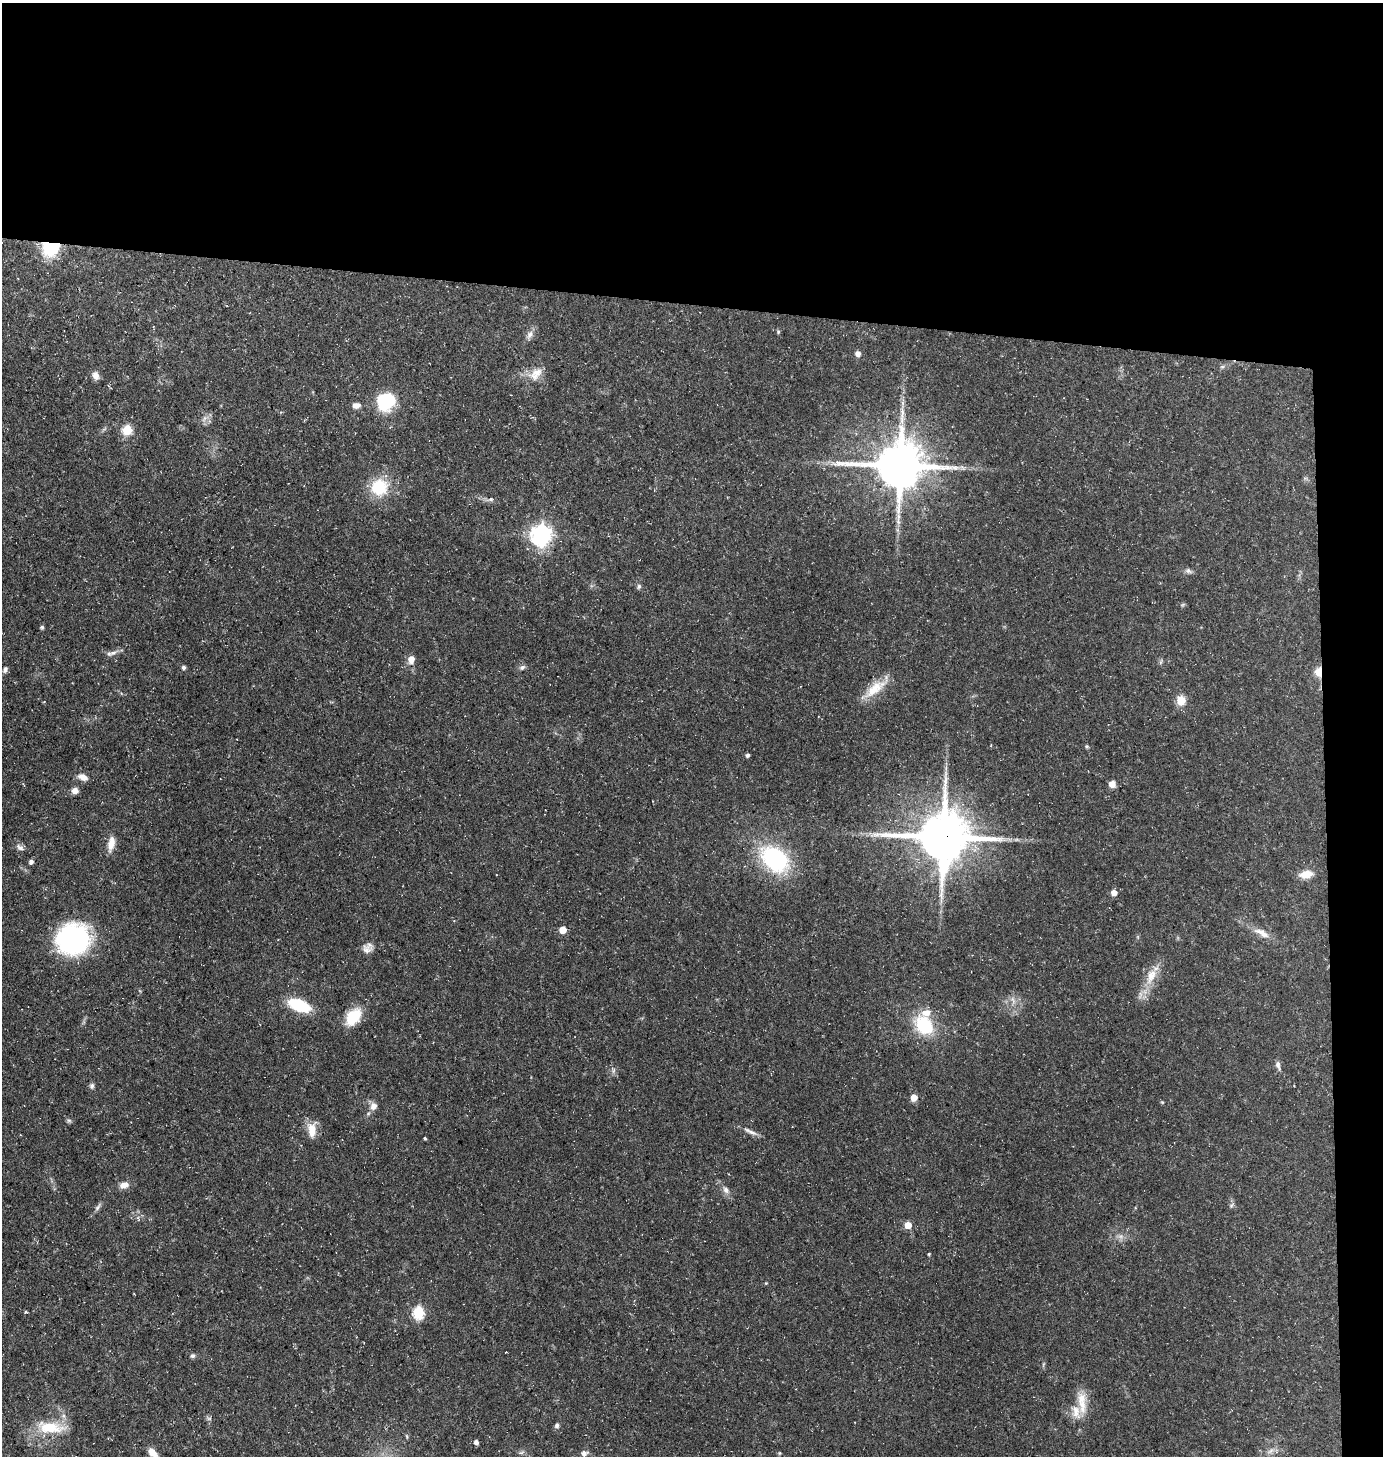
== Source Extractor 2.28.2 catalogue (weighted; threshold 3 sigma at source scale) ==
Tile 3 of 3 x 3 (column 3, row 1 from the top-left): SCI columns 2863-4243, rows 2908-4361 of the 4388 x 4361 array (HDU 1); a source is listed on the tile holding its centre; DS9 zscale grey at full resolution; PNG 1385 x 1458 px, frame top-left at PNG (2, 3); no overlay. Shown black and unused: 24% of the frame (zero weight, under 3 of 5 exposures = <1% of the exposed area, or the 3 px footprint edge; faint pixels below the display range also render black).
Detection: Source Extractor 2.28.2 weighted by HDU 2 'WHT'; one run over the whole footprint, this tile lists its part. Background 0.15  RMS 0.0054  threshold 0.0244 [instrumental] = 3 sigma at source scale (4.5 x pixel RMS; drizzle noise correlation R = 1.50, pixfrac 1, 0.05/0.05 arcsec/px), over >= 5 px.
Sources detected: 80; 1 too faint to see at this stretch — not listed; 2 inside a brighter listed object's ellipse — not listed separately; the other 77 listed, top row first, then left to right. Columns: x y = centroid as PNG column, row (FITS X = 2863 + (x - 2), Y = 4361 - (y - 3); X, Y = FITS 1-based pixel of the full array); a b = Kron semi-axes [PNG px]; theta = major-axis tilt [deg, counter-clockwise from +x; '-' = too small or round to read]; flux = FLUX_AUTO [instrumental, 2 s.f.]
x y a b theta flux
50 248 20 18 17 23
778 332 5 5 - 0.67
530 335 13 8 62 2.9
858 354 6 6 - 2.4
1222 367 6 4 1 0.93
536 374 22 12 54 7.5
96 376 10 7 -72 3.1
386 401 17 15 42 29
903 403 7 5 -90 1.6
356 405 10 7 3 2.9
204 418 7 4 71 1.5
127 430 6 5 - 31
900 465 16 14 3 2400
962 468 10 3 -21 1.3
379 487 15 15 - 23
491 499 5 5 - 0.97
542 535 8 7 - 330
1188 571 11 6 -20 1.7
639 586 7 5 75 1.1
1183 604 6 4 20 0.71
42 627 4 4 - 1
113 653 10 6 15 2.3
411 659 9 7 85 4.1
1161 662 7 4 71 0.86
522 667 9 6 28 1.5
183 668 5 5 - 1
5 670 7 5 64 1.6
1318 672 12 9 -83 5.4
875 688 40 12 40 12
1181 700 5 5 - 24
1087 746 5 5 - 0.64
747 755 5 4 - 1.4
83 777 11 7 -20 4.3
1112 784 5 5 - 5.8
75 791 7 6 - 3.3
943 837 17 17 - 2700
111 844 19 8 80 5.7
20 847 13 7 -31 2.2
775 859 29 20 -41 62
31 862 5 5 - 1.7
1306 874 14 8 9 7.7
1114 893 5 5 - 5.2
563 930 5 5 - 7.9
1262 933 25 9 -28 6
74 939 26 24 4 100
366 949 13 11 14 3.6
1151 976 27 12 64 11
1013 1000 13 5 -70 2.4
299 1005 19 10 -21 28
353 1017 18 12 53 19
924 1025 20 15 -56 30
1278 1065 11 6 -77 2
613 1070 9 4 82 1.2
92 1086 8 6 74 1.4
914 1097 5 5 - 8.8
373 1106 10 9 - 3.5
69 1120 7 5 -28 1
312 1130 20 11 89 7.3
750 1132 22 5 -26 3
425 1138 4 3 - 0.63
124 1185 12 8 17 4
726 1190 10 8 -67 2.4
1232 1205 7 4 70 1
97 1207 12 4 53 1.7
908 1225 5 5 - 9.9
929 1254 4 3 - 0.58
418 1312 6 6 - 51
193 1356 6 5 - 1.2
1076 1412 23 18 17 9.9
209 1418 7 4 0 0.99
557 1425 6 5 - 1.4
50 1427 35 13 -4 19
476 1442 4 4 - 2.3
1270 1451 10 5 44 2.1
152 1453 13 8 -46 5.1
584 1453 8 6 11 2.1
779 1453 5 3 - 0.51
Overlapping masked pixels (flux is a lower limit): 3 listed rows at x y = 50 248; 1318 672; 943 837
Isophote crosses this tile's border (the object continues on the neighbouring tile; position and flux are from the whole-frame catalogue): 1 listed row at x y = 152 1453